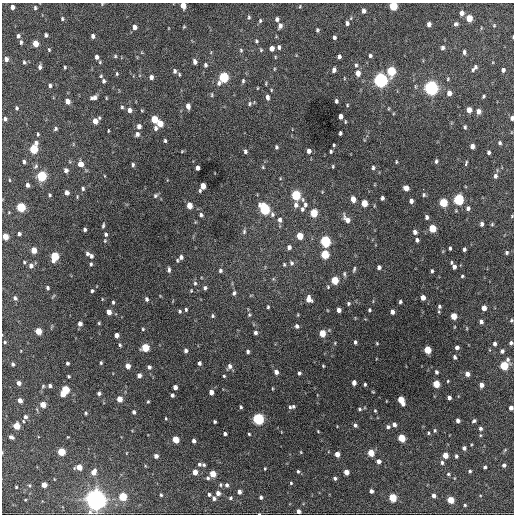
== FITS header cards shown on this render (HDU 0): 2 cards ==
NAXIS1  =                  512 / Axis length
NAXIS2  =                  512 / Axis length

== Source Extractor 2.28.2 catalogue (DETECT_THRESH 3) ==
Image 512 x 512 px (HDU 0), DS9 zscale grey, 1 PNG px = 1 image px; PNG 516 x 516 px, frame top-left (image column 1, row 512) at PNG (2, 3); no overlay
Background 1210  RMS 36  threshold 108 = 3 sigma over >= 5 px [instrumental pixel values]
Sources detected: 365; all 365 listed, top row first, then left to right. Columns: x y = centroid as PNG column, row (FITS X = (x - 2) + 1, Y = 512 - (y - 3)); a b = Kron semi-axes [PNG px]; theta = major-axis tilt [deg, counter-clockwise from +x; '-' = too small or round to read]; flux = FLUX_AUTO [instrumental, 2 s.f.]
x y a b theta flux
102 4 4 4 - 2.0e+03
183 5 5 4 - 2.4e+04
300 6 4 4 - 2.2e+03
393 6 5 5 - 7.8e+04
12 7 4 4 - 9.1e+03
35 8 5 4 - 3.5e+03
363 11 5 4 - 8.9e+03
462 13 5 4 - 1.2e+04
249 17 5 4 - 3.4e+03
469 18 5 4 - 4.6e+04
62 19 5 4 - 3.1e+03
277 19 5 4 - 6.7e+03
260 21 5 4 - 3.4e+03
347 23 5 4 - 6.4e+03
429 24 4 4 - 1.1e+04
456 24 5 4 - 5.4e+03
494 25 4 4 - 2.2e+03
280 26 7 5 70 7.9e+03
134 27 5 5 - 1.0e+04
184 27 4 4 - 2.2e+03
317 30 4 3 - 3.6e+03
46 35 4 3 - 5.9e+03
18 36 5 4 - 4.9e+03
93 36 5 4 - 7.8e+03
334 37 4 3 - 4.9e+03
513 37 3 2 - 1.5e+03
256 41 4 4 - 3.1e+03
21 42 5 3 - 4.2e+03
35 43 5 4 - 3.1e+04
279 47 5 4 - 5.4e+03
272 48 5 4 - 1.4e+04
443 48 5 4 - 6.0e+03
49 50 6 4 -64 2.7e+03
241 50 6 4 -70 3.3e+03
261 50 5 4 - 2.8e+03
464 52 5 4 - 5.9e+03
115 56 5 4 - 3.2e+03
370 56 5 4 - 4.7e+03
97 57 4 4 - 8.9e+03
339 57 4 3 - 6.9e+03
6 59 5 5 - 8.9e+03
24 62 5 3 - 3.4e+03
100 62 5 4 - 2.9e+03
195 62 5 4 - 9.8e+03
205 65 5 4 - 5.3e+03
356 65 5 4 - 4.1e+03
40 67 6 4 82 6.8e+03
65 67 3 3 - 3.0e+03
474 68 9 4 49 7.4e+03
274 69 5 3 - 1.9e+03
334 70 5 4 - 7.4e+03
503 70 4 4 - 7.4e+03
175 71 6 5 - 6.7e+03
391 71 6 5 - 1.2e+05
358 73 6 5 - 1.6e+04
117 74 5 3 - 2.8e+03
101 76 5 4 - 2.8e+03
151 77 5 4 - 9.2e+03
224 77 6 5 - 1.9e+05
344 78 5 3 - 1.8e+03
448 79 5 3 - 2.6e+03
380 80 6 5 - 7.7e+05
103 81 5 4 - 5.2e+03
243 81 5 3 - 3.8e+03
219 83 6 5 - 7.2e+03
266 83 5 3 - 2.1e+03
50 85 4 3 - 4.9e+03
431 88 6 5 - 7.6e+05
271 90 5 3 - 2.2e+03
449 93 5 4 - 1.4e+04
212 95 6 3 -90 2.6e+03
483 96 4 3 - 3.2e+03
94 97 8 5 14 1.1e+04
267 97 6 4 -78 7.4e+03
67 101 5 4 - 1.6e+04
336 101 4 3 - 4.5e+03
249 104 6 4 74 3.6e+03
347 105 4 3 - 2.1e+03
188 106 5 4 - 1.1e+04
122 107 4 4 - 3.2e+03
17 108 5 4 - 3.8e+03
388 109 5 3 - 2.0e+03
129 110 5 5 - 1.0e+04
469 110 5 4 - 2.1e+04
478 111 5 5 - 1.3e+04
340 116 4 4 - 1.4e+04
512 118 4 3 - 8.3e+03
5 119 5 4 - 6.6e+03
154 119 5 4 - 5.2e+04
95 121 5 5 - 2.2e+04
345 122 5 3 - 2.1e+03
160 123 5 4 - 3.4e+04
139 126 5 4 - 1.0e+04
465 127 5 4 - 3.8e+03
155 128 5 4 - 6.6e+03
55 129 5 5 - 4.4e+03
108 131 4 2 - 1.8e+03
340 133 4 3 - 4.2e+03
38 134 4 3 - 2.9e+03
137 134 6 5 - 6.7e+03
165 141 4 3 - 3.4e+03
36 143 6 5 - 7.7e+03
500 143 4 3 - 4.4e+03
334 145 3 3 - 2.9e+03
472 146 4 4 - 1.1e+04
276 147 4 3 - 4.0e+03
33 149 5 5 - 1.0e+05
182 151 4 3 - 1.9e+03
245 151 4 4 - 4.9e+03
309 151 5 4 - 1.0e+04
331 151 4 3 - 3.5e+03
489 152 4 3 - 4.9e+03
436 161 5 3 - 4.4e+03
24 162 4 3 - 5.4e+03
396 162 4 3 - 2.4e+03
80 164 6 6 - 1.8e+04
466 164 4 3 - 1.1e+04
133 165 5 3 - 4.1e+03
36 166 8 5 59 4.9e+03
333 166 4 3 - 2.3e+03
263 167 5 4 - 2.4e+03
198 168 4 3 - 9.4e+03
373 168 5 4 - 4.1e+03
66 170 5 4 - 7.8e+03
42 176 5 5 - 1.7e+05
495 176 6 5 - 6.2e+03
9 180 4 3 - 1.9e+03
27 185 5 4 - 7.6e+03
203 186 5 4 - 2.6e+04
406 188 5 4 - 1.8e+04
83 189 5 4 - 4.1e+03
423 189 2 2 - 2.3e+03
200 191 5 4 - 3.0e+03
67 193 5 4 - 1.1e+04
50 195 4 3 - 3.4e+03
296 195 6 5 - 1.6e+05
424 195 5 4 - 3.6e+03
155 196 6 5 - 4.3e+03
77 197 5 3 - 2.1e+03
382 198 4 3 - 5.9e+03
353 199 5 4 - 2.0e+04
458 199 6 5 - 2.4e+05
411 201 4 4 - 7.7e+03
364 203 5 4 - 3.8e+04
443 203 5 5 - 9.7e+04
189 205 5 4 - 3.1e+04
296 205 8 6 83 9.8e+03
305 205 6 5 - 5.3e+03
21 207 5 5 - 1.4e+05
468 208 5 5 - 7.4e+03
264 209 7 5 -64 2.3e+05
302 209 6 5 - 5.5e+03
314 213 5 5 - 6.5e+04
272 214 7 6 - 6.1e+03
201 215 5 4 - 4.7e+03
512 216 4 3 - 1.8e+03
426 217 4 3 - 5.7e+03
347 219 10 5 -52 1.7e+04
280 220 7 5 -85 8.9e+03
482 224 5 4 - 6.5e+03
492 224 4 4 - 2.6e+03
103 225 7 3 80 3.8e+03
432 228 5 5 - 6.7e+04
85 229 4 3 - 4.8e+03
244 231 7 5 88 4.4e+03
415 232 5 4 - 8.9e+03
19 234 4 3 - 4.9e+03
106 234 5 4 - 4.9e+03
300 236 5 4 - 4.2e+04
5 237 5 4 - 3.1e+04
417 240 4 3 - 6.1e+03
105 241 5 4 - 2.8e+03
325 241 6 5 - 2.4e+05
289 247 5 4 - 8.8e+03
450 248 4 3 - 3.5e+03
464 249 4 3 - 5.2e+03
34 250 5 4 - 3.0e+04
87 253 4 4 - 6.1e+03
507 253 5 4 - 4.5e+03
325 254 5 5 - 9.9e+04
54 256 6 5 - 1.0e+05
91 256 6 5 - 6.1e+03
181 257 5 5 - 7.2e+03
177 260 5 3 - 2.7e+03
24 262 4 3 - 2.6e+03
291 263 7 6 - 5.7e+03
451 263 5 3 - 2.8e+03
91 264 5 4 - 3.6e+03
284 264 5 4 - 2.7e+03
31 266 6 5 - 9.6e+03
379 267 4 4 - 7.4e+03
454 267 4 4 - 9.0e+03
354 269 6 3 72 3.6e+03
169 270 6 4 90 6.0e+03
220 271 6 5 - 5.2e+03
432 271 4 3 - 3.4e+03
344 274 6 4 -80 3.8e+03
462 276 3 3 - 3.1e+03
335 280 5 4 - 7.2e+04
195 283 6 5 - 4.4e+03
328 287 4 4 - 2.3e+03
48 288 4 3 - 4.2e+03
205 288 5 5 - 5.2e+03
92 291 5 4 - 4.0e+03
191 291 4 3 - 2.4e+03
234 293 6 5 - 5.8e+03
423 297 4 4 - 1.7e+04
15 298 5 4 - 5.8e+03
147 299 5 4 - 5.6e+03
309 299 6 5 - 2.0e+04
113 302 5 3 - 3.6e+03
400 302 4 3 - 4.0e+03
348 303 4 4 - 3.5e+03
439 306 4 4 - 4.0e+03
268 307 3 3 - 2.8e+03
484 308 4 4 - 2.0e+04
186 310 4 3 - 3.6e+03
339 310 4 4 - 1.1e+04
369 310 4 3 - 3.3e+03
179 311 5 4 - 3.7e+03
109 312 5 4 - 1.8e+04
392 312 4 4 - 9.3e+03
439 312 4 3 - 2.1e+03
249 315 5 4 - 3.1e+03
298 315 5 3 - 2.0e+03
212 316 5 4 - 3.7e+03
454 316 5 4 - 3.5e+04
511 320 4 3 - 3.1e+03
481 322 4 4 - 8.0e+03
99 323 4 4 - 2.7e+03
80 324 5 4 - 1.1e+04
297 326 5 5 - 6.6e+03
143 329 5 4 - 2.8e+03
38 331 5 4 - 4.2e+04
255 333 4 4 - 6.2e+03
322 333 5 4 - 4.7e+04
116 335 4 4 - 1.3e+04
5 342 4 4 - 2.6e+03
355 342 4 3 - 4.6e+03
377 343 3 2 - 2.0e+03
511 343 4 4 - 5.1e+03
495 344 4 3 - 7.2e+03
120 345 5 4 - 3.5e+03
145 347 5 5 - 7.8e+04
457 347 4 4 - 9.5e+03
427 350 5 4 - 5.9e+04
186 351 4 3 - 6.4e+03
502 351 5 4 - 6.2e+03
248 352 4 4 - 4.8e+03
455 357 4 3 - 5.4e+03
67 363 4 3 - 4.6e+03
101 363 4 3 - 3.0e+03
199 363 4 3 - 5.7e+03
13 364 4 3 - 5.3e+03
504 365 7 5 59 1.0e+05
128 366 5 4 - 1.7e+04
229 366 7 5 70 8.8e+03
323 366 4 3 - 2.2e+03
149 367 4 4 - 6.6e+03
276 372 5 4 - 1.1e+04
436 372 4 3 - 5.2e+03
299 373 4 3 - 4.4e+03
467 374 4 4 - 1.2e+04
139 375 4 4 - 1.0e+04
69 376 3 3 - 2.8e+03
224 376 3 3 - 2.3e+03
448 381 3 3 - 2.0e+03
354 382 4 4 - 1.3e+04
19 383 4 4 - 9.9e+03
365 384 3 3 - 3.3e+03
436 384 5 4 - 5.1e+04
481 385 4 4 - 1.4e+04
43 386 5 5 - 3.0e+03
50 386 4 3 - 6.6e+03
175 387 4 4 - 1.1e+04
65 389 5 5 - 8.0e+04
211 392 4 4 - 1.5e+04
373 392 4 2 - 2.0e+03
99 393 4 4 - 5.3e+03
62 394 4 4 - 2.5e+04
172 395 4 3 - 5.3e+03
449 398 4 4 - 8.2e+03
119 399 5 4 - 2.4e+04
20 400 4 4 - 1.3e+04
401 400 7 4 -64 4.7e+04
148 402 4 3 - 2.6e+03
43 404 4 4 - 2.8e+04
293 406 5 4 - 3.6e+03
241 407 4 3 - 3.5e+03
290 407 5 4 - 4.0e+03
511 408 4 4 - 1.1e+04
360 409 5 3 - 3.2e+03
375 411 4 3 - 2.3e+03
134 412 5 4 - 5.9e+03
86 413 5 4 - 3.1e+03
25 417 5 4 - 5.8e+03
166 418 3 2 - 2.0e+03
258 419 5 5 - 3.3e+05
458 420 4 4 - 7.9e+03
23 421 4 3 - 1.9e+03
474 421 5 4 - 4.2e+03
215 422 3 3 - 3.8e+03
394 424 4 4 - 9.5e+03
355 425 5 4 - 6.0e+03
16 426 5 4 - 4.5e+04
388 427 5 4 - 4.8e+03
480 428 5 4 - 5.5e+03
435 430 5 4 - 3.3e+03
318 431 3 3 - 1.8e+03
428 433 4 3 - 2.7e+03
225 434 4 3 - 5.8e+03
249 434 3 3 - 2.4e+03
11 437 5 4 - 7.1e+03
401 438 5 4 - 6.9e+04
175 439 5 4 - 5.0e+04
194 441 4 3 - 7.5e+03
464 448 4 4 - 6.9e+03
2 452 4 3 - 1.9e+03
61 452 5 5 - 8.1e+04
301 452 5 3 - 2.1e+03
371 453 5 4 - 4.5e+04
337 454 4 4 - 1.8e+04
445 455 4 4 - 2.7e+04
156 456 4 4 - 1.1e+04
456 456 4 3 - 4.4e+03
378 461 4 4 - 1.1e+04
442 462 5 4 - 5.6e+03
199 464 6 5 - 5.1e+03
204 465 5 3 - 3.6e+03
504 465 4 4 - 7.9e+03
79 467 5 4 - 2.8e+04
485 467 4 3 - 4.2e+03
265 468 3 2 - 2.3e+03
298 471 4 3 - 3.5e+03
470 471 4 4 - 3.6e+03
93 472 6 5 - 1.8e+04
195 472 5 4 - 2.1e+04
346 472 4 4 - 2.0e+04
213 474 5 4 - 3.9e+04
448 474 5 4 - 3.4e+03
208 478 5 4 - 4.8e+03
335 478 4 3 - 5.4e+03
291 483 3 3 - 2.6e+03
29 485 5 4 - 2.9e+03
44 485 4 4 - 2.2e+04
220 485 5 5 - 3.6e+03
227 485 5 4 - 6.1e+03
16 487 3 3 - 2.4e+03
371 491 4 4 - 8.3e+03
239 492 4 4 - 9.4e+03
218 493 4 4 - 1.2e+04
209 494 4 3 - 4.4e+03
161 495 4 3 - 3.4e+03
434 495 4 4 - 1.1e+04
123 496 5 5 - 8.6e+04
261 497 4 3 - 5.5e+03
214 498 5 4 - 6.8e+03
230 498 4 3 - 3.7e+03
392 498 5 4 - 9.1e+04
95 499 8 8 - 1.5e+06
25 500 4 2 - 2.0e+03
450 500 5 4 - 4.8e+04
465 505 3 3 - 2.9e+03
298 511 4 4 - 8.1e+03
259 514 3 2 - 1.6e+03
At the frame edge (FLAGS 8, measured only in part): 11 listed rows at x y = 102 4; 183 5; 393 6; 513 37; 512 118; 512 216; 511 320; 511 343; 511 408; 2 452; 259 514